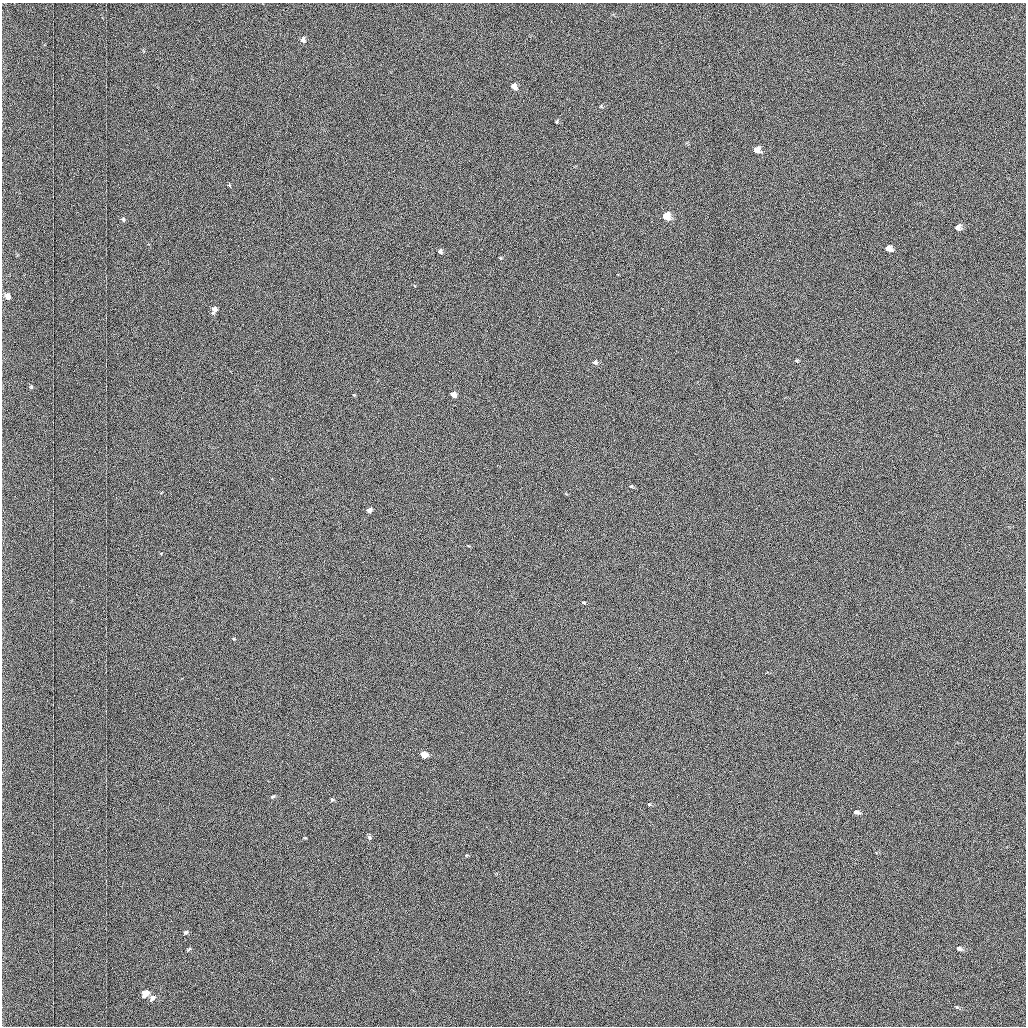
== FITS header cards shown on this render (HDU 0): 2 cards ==
NAXIS1  =                 1024 /fastest changing axis
NAXIS2  =                 1024 /next to fastest changing axis

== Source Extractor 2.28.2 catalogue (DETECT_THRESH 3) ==
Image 1024 x 1024 px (HDU 0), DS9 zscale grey, 1 PNG px = 1 image px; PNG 1028 x 1028 px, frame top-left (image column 1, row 1024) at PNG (2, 3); no overlay
Background 1030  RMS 5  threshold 14.9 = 3 sigma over >= 5 px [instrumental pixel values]
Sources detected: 37; all 37 listed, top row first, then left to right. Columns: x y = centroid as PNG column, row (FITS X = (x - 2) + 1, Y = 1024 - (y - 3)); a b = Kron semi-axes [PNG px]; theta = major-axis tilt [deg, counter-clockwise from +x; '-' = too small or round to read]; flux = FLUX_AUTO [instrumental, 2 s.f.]
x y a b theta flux
303 40 8 6 -89 1200
514 87 7 6 - 2200
601 106 5 5 - 440
556 122 5 4 - 390
757 150 7 7 - 3600
229 185 4 4 - 360
666 216 6 5 - 10000
123 219 5 5 - 580
958 227 9 7 15 1500
888 248 8 6 -6 3000
440 252 6 5 - 1100
500 258 4 4 - 310
8 296 7 6 - 1900
214 310 8 6 67 1600
796 361 6 4 -20 440
595 362 7 6 - 1100
31 387 5 5 - 460
453 394 5 4 - 3400
354 395 5 4 - 340
631 486 5 3 - 350
369 510 4 4 - 1300
583 602 4 3 - 370
234 639 5 4 - 380
424 754 5 4 - 8000
273 796 6 4 14 670
332 799 5 4 - 680
649 804 4 4 - 370
856 812 7 5 -15 1700
369 837 7 5 -49 640
305 838 4 3 - 310
466 855 6 4 0 380
186 932 6 4 28 670
959 948 7 5 -27 1400
189 949 6 4 45 430
146 993 6 5 - 6700
153 998 8 5 47 1400
957 1007 6 4 -40 470

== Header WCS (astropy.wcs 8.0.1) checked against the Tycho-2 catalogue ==
Header WCS as astropy/WCSLIB reads it (applying the file's SIP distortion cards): RA---TAN-SIP/DEC--TAN-SIP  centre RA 01:32:47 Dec +39:17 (23.19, +39.28 deg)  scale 1.67 arcsec/px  FOV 28.5' x 28.6'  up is -179 deg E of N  parity flipped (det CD > 0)
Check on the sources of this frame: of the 37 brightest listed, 10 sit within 2.5 arcsec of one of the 21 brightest Tycho-2 stars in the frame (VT <= 12.25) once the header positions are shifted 0.62 arcsec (0.62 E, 0.05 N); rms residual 1.16 arcsec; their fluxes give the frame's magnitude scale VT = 19.68 - 2.5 log10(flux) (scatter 0.13 mag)
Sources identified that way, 10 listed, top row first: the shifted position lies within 2.5 arcsec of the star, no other Tycho-2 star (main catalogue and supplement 1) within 5.0 arcsec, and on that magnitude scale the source's flux lands within +1.5 / -3 mag of the star's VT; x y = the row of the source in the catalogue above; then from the Tycho-2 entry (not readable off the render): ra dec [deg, ICRS J2000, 3 dp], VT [Tycho-2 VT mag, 2 dp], TYC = Tycho-2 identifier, HIP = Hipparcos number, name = IAU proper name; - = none
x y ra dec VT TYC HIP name
514 87 23.191 +39.077 11.35 2814-487-1 - -
757 150 23.046 +39.108 10.59 2814-499-1 - -
666 216 23.101 +39.138 9.93 2814-223-1 - -
958 227 22.927 +39.145 11.49 2814-623-1 - -
888 248 22.968 +39.154 11.15 2814-385-1 - -
8 296 23.495 +39.171 11.53 2814-441-1 - -
424 754 23.250 +39.386 10.12 2818-1446-1 - -
856 812 22.991 +39.416 11.51 2818-1434-1 - -
959 948 22.930 +39.480 11.71 2818-1445-1 - -
146 993 23.419 +39.495 10.08 2818-1379-1 - -